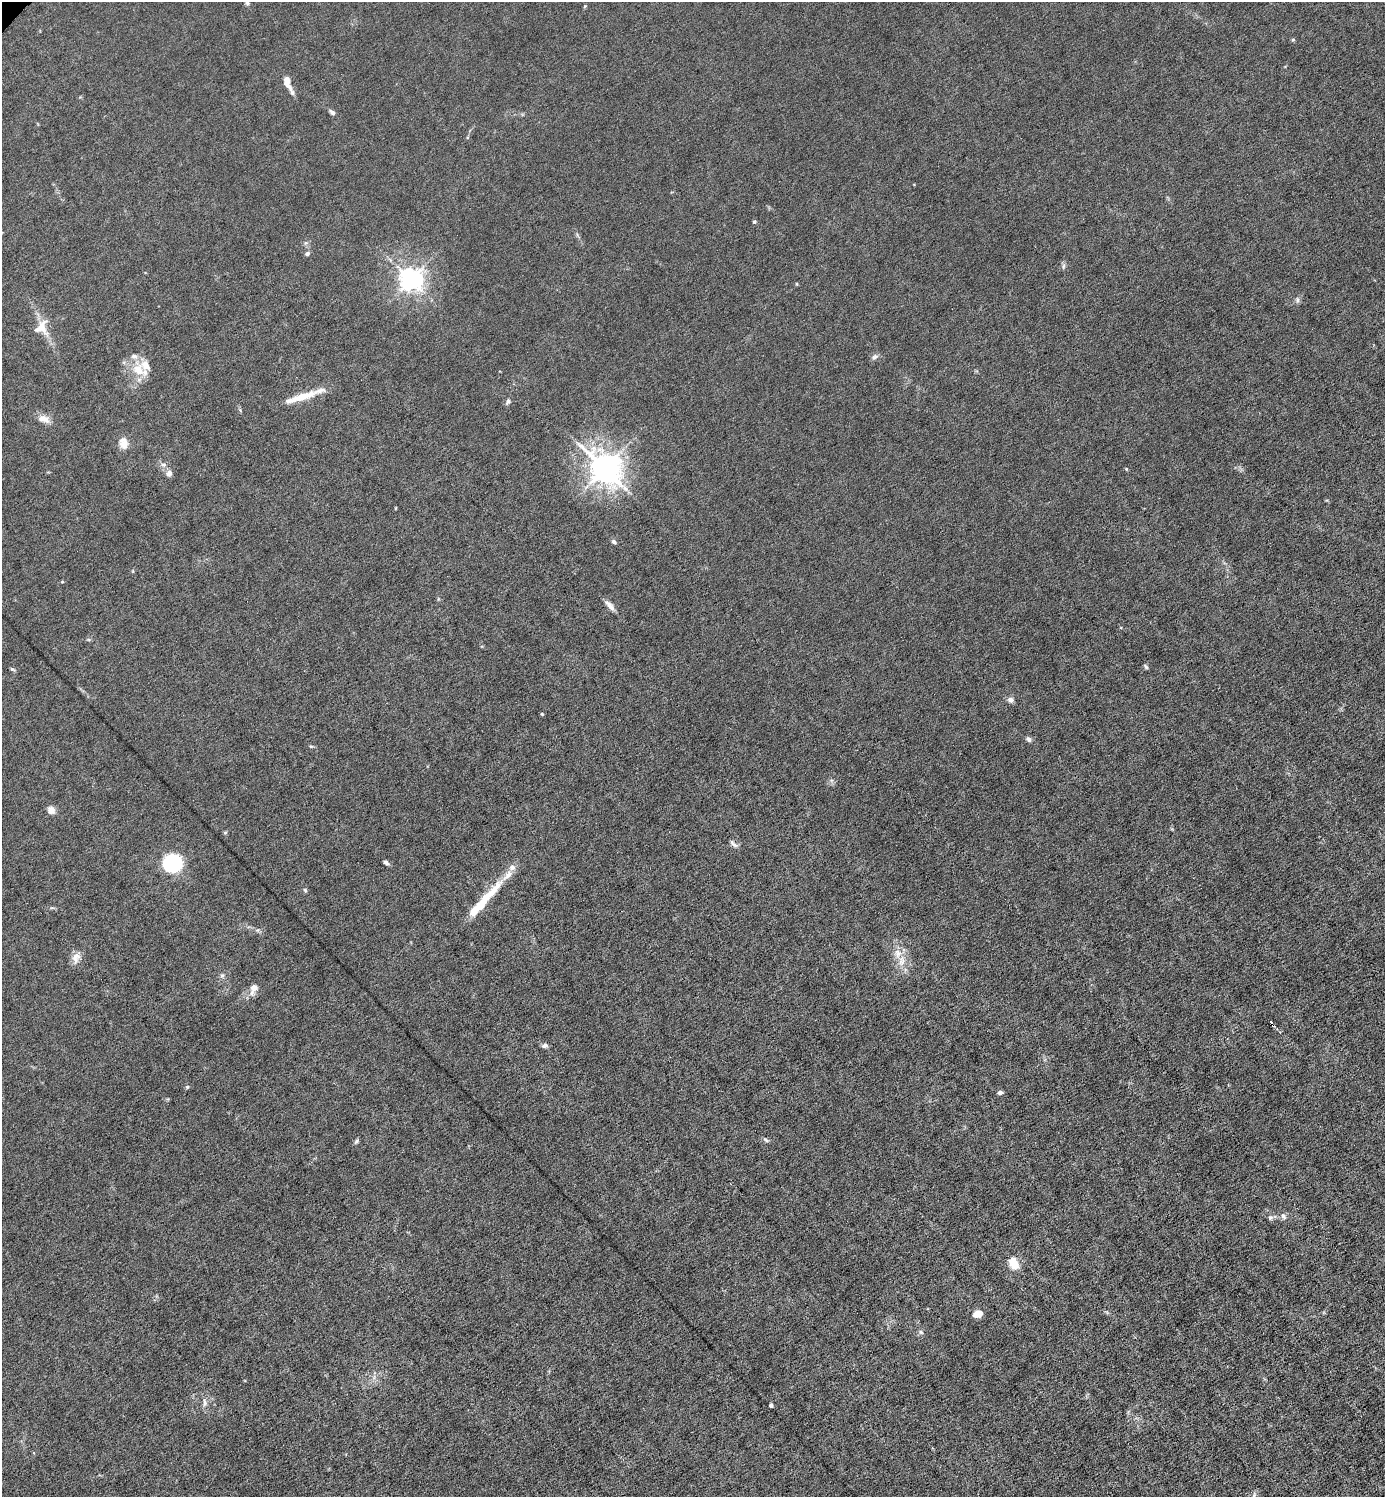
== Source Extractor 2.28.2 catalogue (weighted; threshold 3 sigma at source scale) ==
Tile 6 of 4 x 4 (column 2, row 2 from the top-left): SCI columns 1537-2919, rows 2991-4485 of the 5980 x 5980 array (HDU 1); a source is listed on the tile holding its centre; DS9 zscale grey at full resolution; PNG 1387 x 1499 px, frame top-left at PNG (2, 2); no overlay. Shown black and unused: <1% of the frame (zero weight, under 6 of 12 exposures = <1% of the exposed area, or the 3 px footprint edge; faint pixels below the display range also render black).
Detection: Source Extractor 2.28.2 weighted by HDU 2 'WHT'; one run over the whole footprint, this tile lists its part. Background 0.0143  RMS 0.003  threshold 0.0125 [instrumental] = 3 sigma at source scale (4.09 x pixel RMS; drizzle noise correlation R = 1.36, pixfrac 0.8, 0.05/0.05 arcsec/px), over >= 5 px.
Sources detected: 65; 10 inside a brighter listed object's ellipse — not listed separately; the other 55 listed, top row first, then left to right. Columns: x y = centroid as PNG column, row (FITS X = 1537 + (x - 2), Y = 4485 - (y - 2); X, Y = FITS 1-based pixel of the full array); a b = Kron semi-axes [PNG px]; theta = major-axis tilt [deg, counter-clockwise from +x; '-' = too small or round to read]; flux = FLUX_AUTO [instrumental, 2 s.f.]
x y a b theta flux
247 3 6 5 - 0.56
585 6 6 3 70 0.27
1293 40 5 4 - 0.35
287 82 17 7 -71 2.8
332 112 7 5 -39 0.89
754 221 5 4 - 0.37
307 253 6 5 - 0.67
1063 266 8 4 81 0.58
410 279 7 7 - 240
797 284 5 3 - 0.23
1297 300 8 6 -89 0.75
42 326 27 13 -76 4.8
874 357 10 6 41 0.89
138 370 17 13 -51 5.7
303 396 37 9 18 6.7
508 401 8 5 70 0.68
43 419 16 9 -18 2.3
123 443 16 11 -79 2.6
163 465 7 4 -2 0.6
604 468 10 8 -40 440
169 473 9 8 - 1.1
613 541 5 5 - 0.83
62 582 5 3 - 0.25
610 606 16 6 -51 1.6
1146 667 7 4 -49 0.44
12 669 7 4 -30 0.41
1010 700 8 7 - 1
542 714 4 4 - 0.33
1029 739 7 5 -37 0.91
311 746 6 3 -18 0.34
51 810 10 9 - 1.6
225 832 6 4 2 0.32
733 844 13 5 -45 0.86
172 863 14 13 - 30
386 863 7 4 -39 0.68
305 890 5 5 - 0.43
490 894 55 11 47 9.2
76 958 17 9 78 2.2
902 961 17 9 88 3.3
222 975 7 6 - 0.67
254 987 10 9 - 2.1
1271 1022 5 3 - 2.8
545 1046 7 5 12 0.88
187 1087 5 5 - 0.5
1000 1092 6 4 11 0.78
766 1140 9 4 -36 0.54
356 1141 8 5 54 0.51
1283 1216 10 7 -57 1
1270 1218 7 6 - 0.73
1013 1263 14 10 -62 4.1
978 1314 7 5 17 4.2
921 1332 6 5 - 0.54
205 1403 12 6 -86 1.2
771 1405 4 4 - 0.96
1254 1496 9 6 75 0.88
Isophote crosses this tile's border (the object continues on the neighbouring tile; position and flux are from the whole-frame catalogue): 2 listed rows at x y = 247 3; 1254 1496